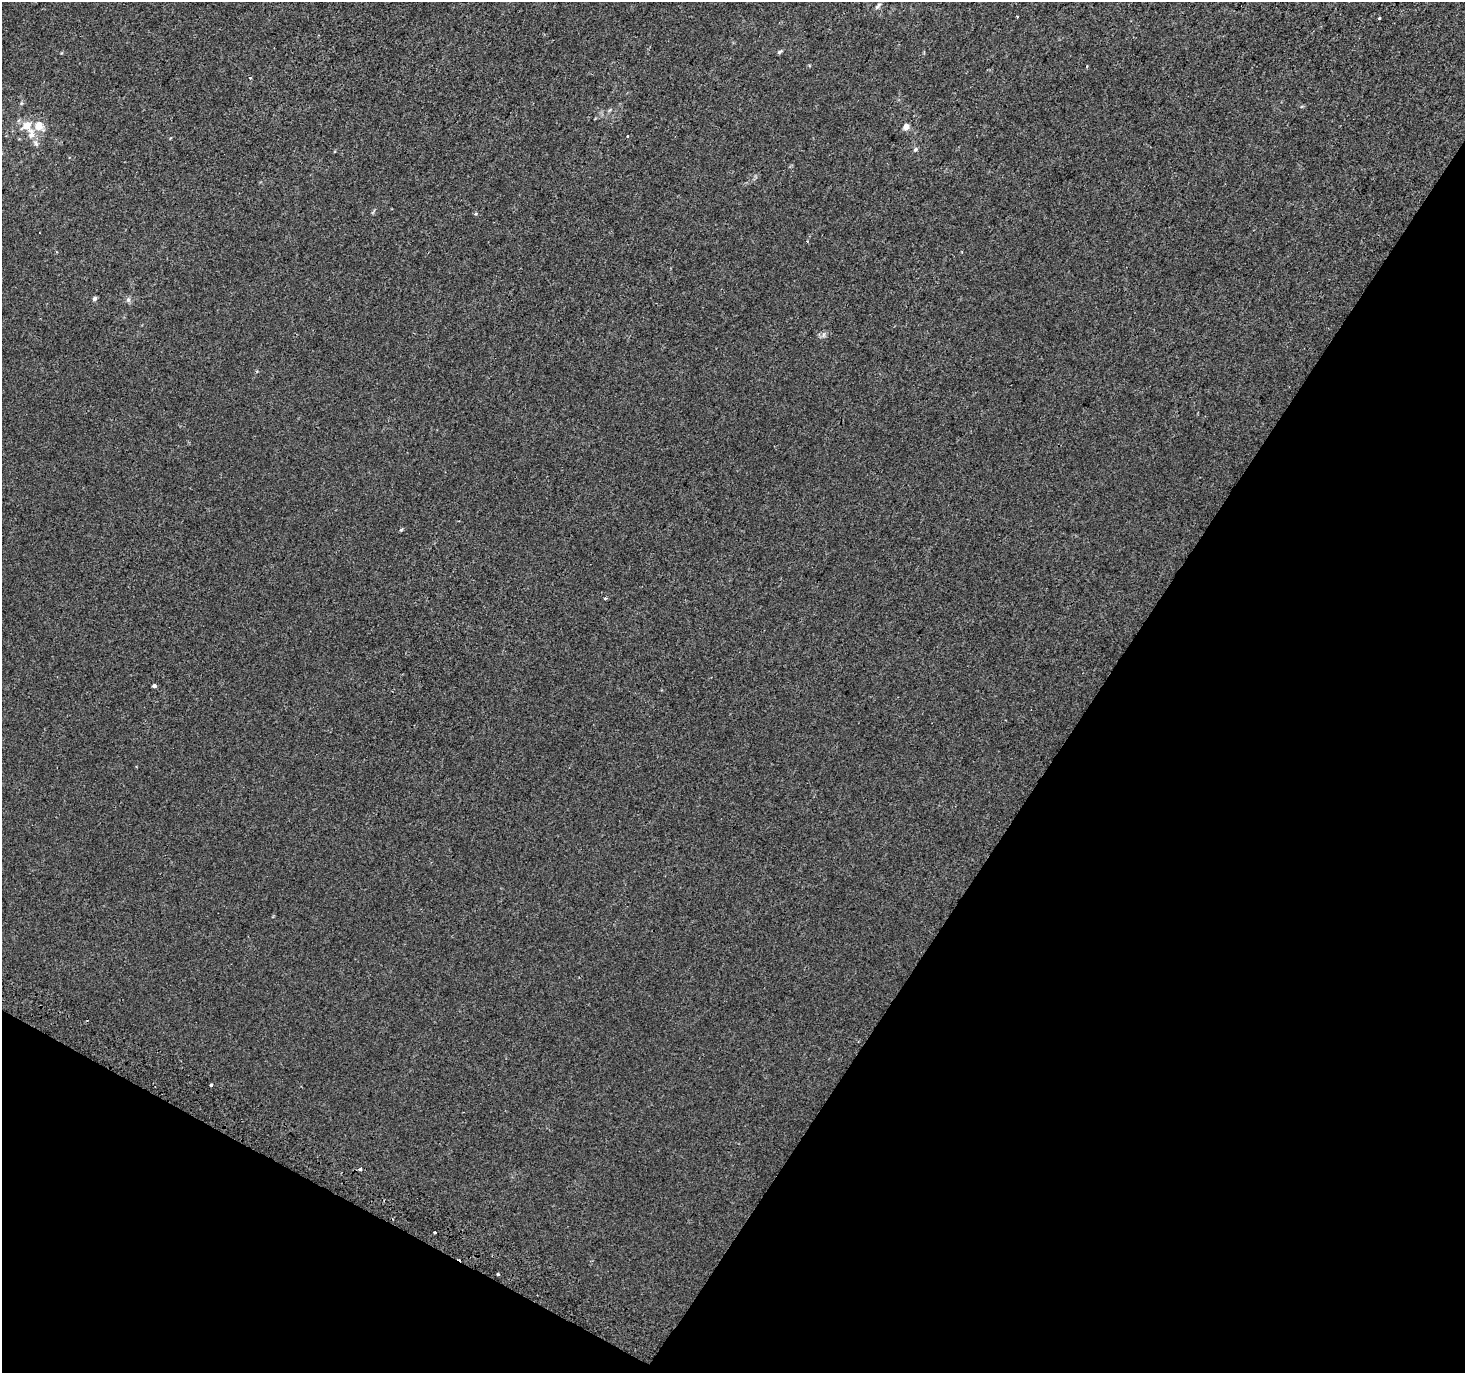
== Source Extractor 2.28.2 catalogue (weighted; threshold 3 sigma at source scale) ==
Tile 15 of 4 x 4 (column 3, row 4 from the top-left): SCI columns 2959-4421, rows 297-1667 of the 5908 x 6010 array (HDU 1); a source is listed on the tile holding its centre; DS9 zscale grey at full resolution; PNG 1467 x 1375 px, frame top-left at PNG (2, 2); no overlay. Shown black and unused: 31% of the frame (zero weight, under 2 of 3 exposures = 2% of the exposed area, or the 3 px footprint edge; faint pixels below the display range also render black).
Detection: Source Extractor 2.28.2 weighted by HDU 2 'WHT'; one run over the whole footprint, this tile lists its part. Background 6.26e-04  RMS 0.0036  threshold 0.0164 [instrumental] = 3 sigma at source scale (4.5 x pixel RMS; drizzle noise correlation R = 1.50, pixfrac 1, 0.0396/0.0396 arcsec/px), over >= 5 px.
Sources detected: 23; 3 cosmic-ray / hot-pixel residue — not listed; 1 inside a brighter listed object's ellipse — not listed separately; the other 19 listed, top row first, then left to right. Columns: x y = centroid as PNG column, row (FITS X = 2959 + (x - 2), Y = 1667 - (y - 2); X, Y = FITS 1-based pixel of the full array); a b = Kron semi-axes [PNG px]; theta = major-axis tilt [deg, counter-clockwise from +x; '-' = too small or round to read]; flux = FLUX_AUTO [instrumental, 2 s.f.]
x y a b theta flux
878 6 11 5 47 0.93
1379 18 3 3 - 0.97
780 52 9 4 39 0.52
250 78 3 3 - 0.39
21 103 5 3 - 0.38
27 125 13 10 31 4.1
39 126 14 11 -55 4.4
906 127 9 7 60 1.6
31 134 17 9 -80 3.6
915 149 7 5 38 0.69
94 298 5 5 - 0.78
128 300 8 6 -69 0.88
824 335 9 4 82 0.74
605 598 3 3 - 0.73
154 685 4 3 - 4.8
211 1085 3 3 - 1.5
360 1169 4 3 - 1.8
435 1232 3 2 - 0.44
498 1274 3 3 - 0.88
Unlisted compact peaks at least as high as the median listed source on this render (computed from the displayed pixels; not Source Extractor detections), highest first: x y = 401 530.